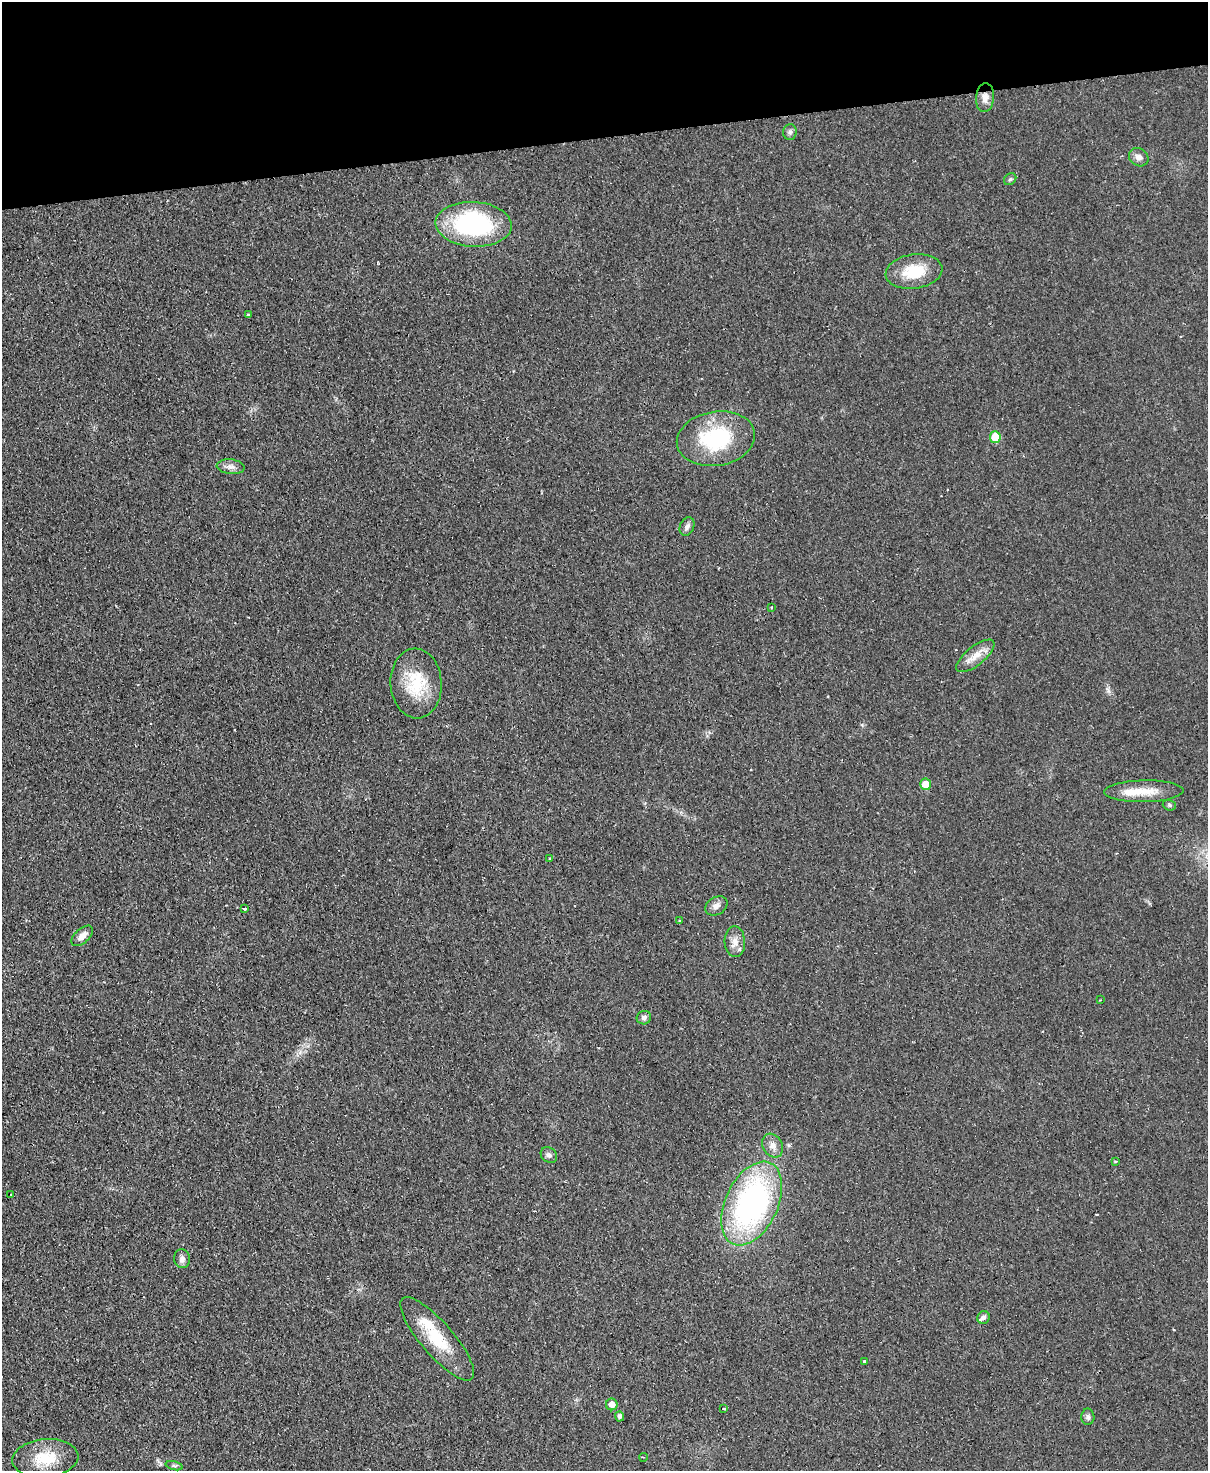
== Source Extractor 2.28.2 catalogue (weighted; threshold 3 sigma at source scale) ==
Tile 3 of 4 x 3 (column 3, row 1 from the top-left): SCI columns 2470-3675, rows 3201-4669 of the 4937 x 4824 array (HDU 1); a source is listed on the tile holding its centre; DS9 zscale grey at full resolution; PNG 1210 x 1473 px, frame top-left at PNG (2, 2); each listed source drawn as its Kron ellipse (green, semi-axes under 4 px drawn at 4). Shown black and unused: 9% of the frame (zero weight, under 2 of 3 exposures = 3% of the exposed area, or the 3 px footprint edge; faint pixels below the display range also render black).
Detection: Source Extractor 2.28.2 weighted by HDU 2 'WHT'; one run over the whole footprint, this tile lists its part. Background 0.0361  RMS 0.005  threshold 0.0226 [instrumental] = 3 sigma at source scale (4.5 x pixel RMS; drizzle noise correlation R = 1.50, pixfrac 1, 0.05/0.05 arcsec/px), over >= 5 px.
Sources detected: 47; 4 cosmic-ray / hot-pixel residue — neither listed nor drawn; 2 inside a brighter listed object's ellipse — not listed separately; the other 41 listed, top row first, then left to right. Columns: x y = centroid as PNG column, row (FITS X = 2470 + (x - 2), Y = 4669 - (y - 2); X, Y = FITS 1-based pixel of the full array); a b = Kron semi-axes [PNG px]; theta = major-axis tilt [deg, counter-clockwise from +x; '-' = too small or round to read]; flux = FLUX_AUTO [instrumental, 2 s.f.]
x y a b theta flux
985 97 14 9 85 4
790 132 8 7 - 1.4
1139 157 10 8 -36 2.6
1010 179 7 5 43 0.92
473 224 38 22 -3 71
914 271 28 17 8 17
249 315 3 3 - 3
995 437 6 5 - 11
716 439 39 27 9 40
231 467 14 7 -7 2.7
687 526 10 7 65 1.8
772 607 4 2 - 0.44
975 656 23 9 39 6
416 683 35 25 -86 22
926 784 6 5 - 8.2
1144 791 39 11 1 12
1169 805 7 5 -18 0.99
550 858 3 3 - 0.63
716 906 12 8 30 2.6
244 909 4 3 - 2.2
679 921 4 2 - 0.39
82 936 13 7 43 3.7
735 942 15 10 -86 4.3
1100 1000 3 2 - 0.45
644 1018 7 6 - 1.7
773 1145 12 9 -60 3.5
549 1155 9 7 -38 1.5
1115 1161 3 3 - 0.69
11 1195 3 3 - 0.56
752 1203 45 26 65 140
182 1259 9 8 - 2.1
983 1317 6 6 - 1.6
437 1339 53 16 -49 22
865 1361 4 3 - 0.82
612 1404 6 5 - 4.1
724 1409 4 3 - 1.4
619 1416 5 4 - 1.3
1088 1417 8 6 -89 1.4
643 1457 4 2 - 0.39
45 1458 33 19 5 16
174 1466 9 3 -14 0.9